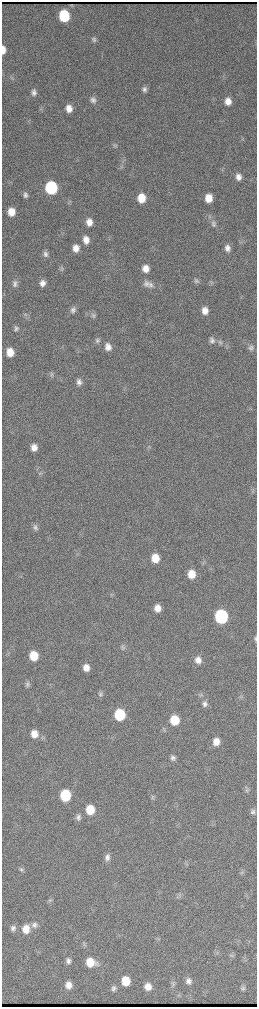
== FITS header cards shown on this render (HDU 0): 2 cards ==
NAXIS1  =                  510 / length of data axis 1
NAXIS2  =                 2010 / length of data axis 2

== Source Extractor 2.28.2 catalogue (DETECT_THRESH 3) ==
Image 510 x 2010 px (HDU 0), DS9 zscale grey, zoomed out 1/2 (1 PNG px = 2 x 2 image px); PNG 259 x 1009 px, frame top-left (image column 2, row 2010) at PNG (2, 2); no overlay
Background 3700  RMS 40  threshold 120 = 3 sigma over >= 5 px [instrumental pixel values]
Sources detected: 90; all 90 listed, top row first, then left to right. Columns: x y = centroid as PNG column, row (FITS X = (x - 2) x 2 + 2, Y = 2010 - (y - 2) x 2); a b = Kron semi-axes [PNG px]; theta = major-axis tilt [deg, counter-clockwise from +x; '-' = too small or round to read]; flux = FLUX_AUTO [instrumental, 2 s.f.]
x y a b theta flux
64 16 8 7 - 4.6e+05
94 40 8 5 -87 2.2e+04
3 50 7 3 90 6.7e+03
12 78 6 2 -40 8.9e+03
144 89 7 6 - 3.0e+04
34 92 8 6 88 3.5e+04
93 100 8 7 - 3.3e+04
228 101 8 7 - 7.6e+04
69 109 7 6 - 8.1e+04
115 145 7 6 - 1.9e+04
120 166 4 2 - 7.3e+03
238 177 8 7 - 5.4e+04
51 188 8 7 - 9.4e+05
25 195 7 6 - 2.7e+04
141 198 8 7 - 1.5e+05
209 198 8 7 - 1.2e+05
11 212 7 6 - 1.1e+05
89 222 7 6 - 7.6e+04
213 224 9 7 -75 3.5e+04
86 240 8 7 - 7.3e+04
76 248 8 7 - 7.0e+04
227 248 8 6 -81 4.6e+04
45 254 7 6 - 2.9e+04
146 268 7 6 - 8.2e+04
61 269 8 4 79 1.6e+04
196 281 7 6 - 2.0e+04
42 283 7 6 - 5.0e+04
146 283 10 8 -62 4.0e+04
15 284 8 6 88 3.0e+04
150 285 9 7 -74 3.5e+04
73 310 8 6 79 3.1e+04
205 311 7 6 - 7.2e+04
25 315 6 4 -23 1.6e+04
93 315 8 5 -74 2.1e+04
16 328 7 5 88 2.2e+04
97 340 7 6 - 2.0e+04
212 340 9 7 -68 3.4e+04
220 342 7 5 -62 2.3e+04
108 347 8 7 - 6.0e+04
251 348 9 7 -47 2.9e+04
10 352 7 6 - 1.2e+05
51 374 8 6 -65 2.2e+04
79 382 8 6 -85 3.8e+04
34 447 7 6 - 6.4e+04
40 473 6 2 35 9.4e+03
252 491 7 2 58 1.0e+04
35 527 8 7 - 2.7e+04
155 558 8 7 - 1.4e+05
191 574 8 7 - 1.2e+05
158 608 7 6 - 7.6e+04
221 616 8 7 - 1.2e+06
255 639 8 3 -88 1.3e+04
122 648 8 5 66 1.9e+04
34 656 8 7 - 2.0e+05
198 660 9 7 -84 6.3e+04
86 667 7 6 - 7.5e+04
27 685 7 6 - 2.1e+04
100 694 8 6 70 2.2e+04
201 694 7 4 -54 1.5e+04
205 704 8 6 -81 3.0e+04
120 715 8 7 - 4.7e+05
174 720 8 7 - 2.4e+05
34 734 9 7 -84 8.7e+04
216 742 8 7 - 8.6e+04
173 758 7 6 - 2.7e+04
247 789 7 6 - 2.0e+04
65 795 8 7 - 3.9e+05
152 797 7 5 53 1.7e+04
90 810 8 7 - 2.1e+05
253 811 7 6 - 2.5e+04
78 817 9 6 -80 3.1e+04
107 857 9 6 84 4.0e+04
21 869 7 5 -71 2.0e+04
242 873 5 3 - 1.1e+04
50 900 7 5 66 1.8e+04
34 925 8 7 - 3.3e+04
13 928 8 6 -89 3.1e+04
26 929 9 8 - 1.0e+05
157 938 6 4 -84 1.3e+04
231 955 6 5 - 1.6e+04
68 961 7 6 - 3.3e+04
90 962 9 7 -20 1.6e+05
126 981 8 7 - 1.8e+05
188 981 7 6 - 3.7e+04
173 983 8 5 -83 2.1e+04
68 985 8 6 -77 7.3e+04
148 987 7 6 - 8.1e+04
113 988 8 6 87 2.8e+04
243 988 7 5 -81 2.2e+04
178 995 5 3 - 1.1e+04
At the frame edge (FLAGS 8, measured only in part): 1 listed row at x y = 255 639